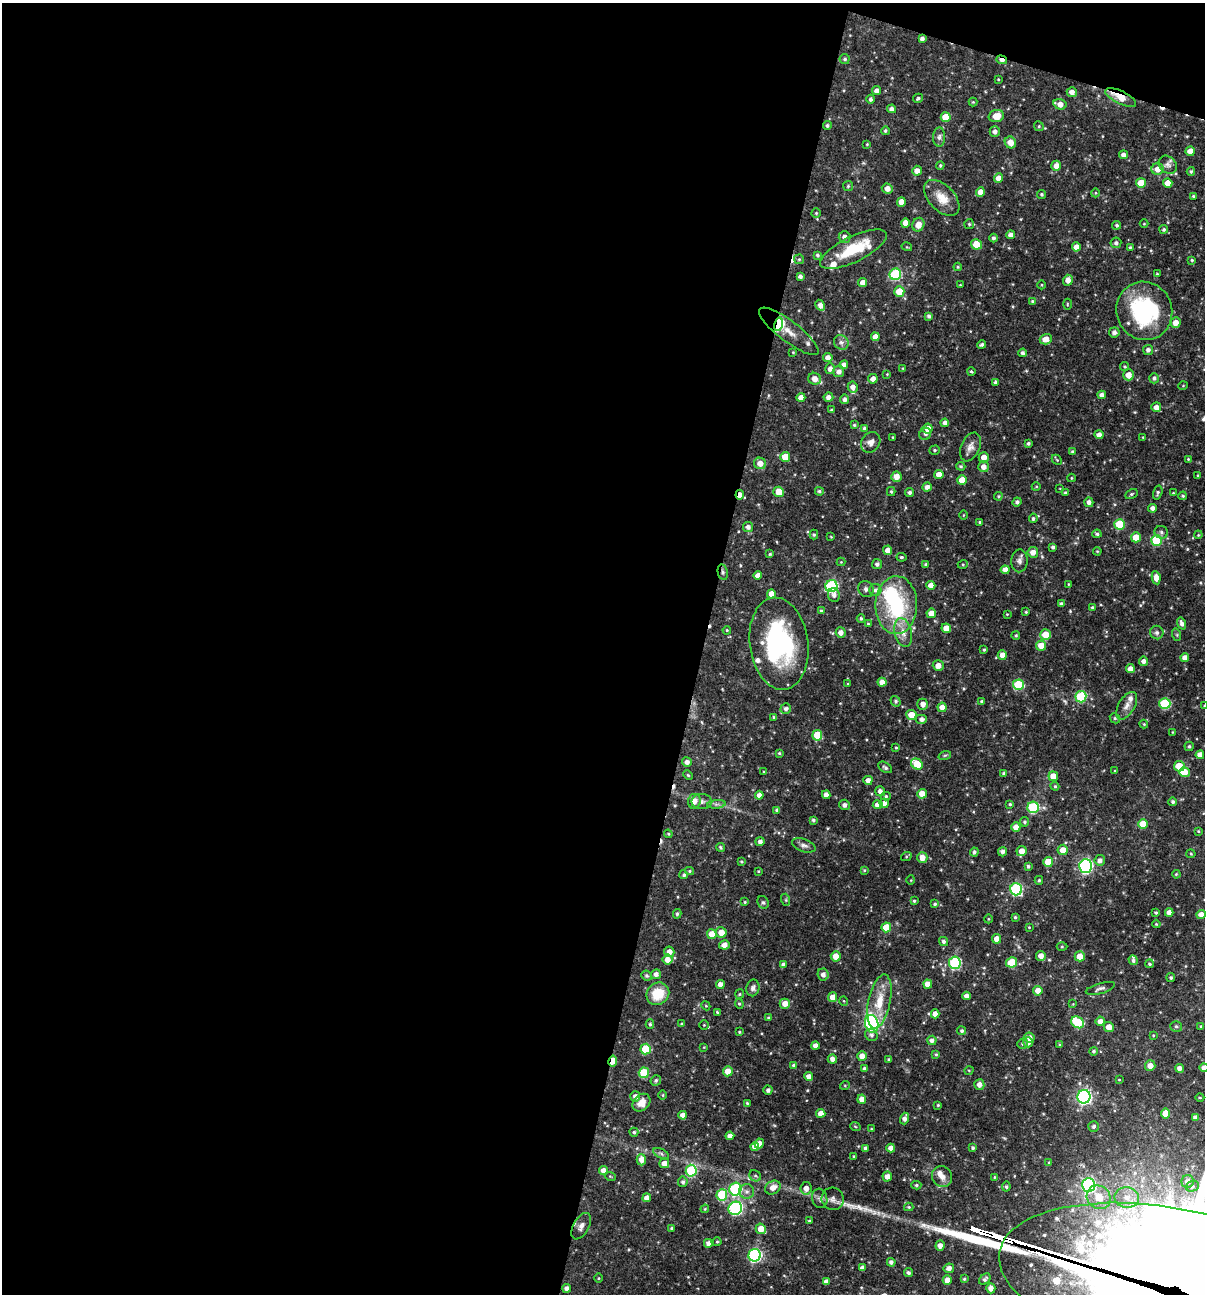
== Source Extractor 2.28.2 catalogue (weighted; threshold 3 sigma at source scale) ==
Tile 1 of 4 x 4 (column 1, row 1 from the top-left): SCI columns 251-1453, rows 3876-5167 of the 5188 x 5168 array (HDU 1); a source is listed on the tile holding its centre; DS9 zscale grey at full resolution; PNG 1207 x 1296 px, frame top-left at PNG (2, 3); each listed source drawn as its Kron ellipse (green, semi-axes under 4 px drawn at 4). Shown black and unused: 60% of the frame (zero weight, under 3 of 4 exposures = <1% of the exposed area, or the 3 px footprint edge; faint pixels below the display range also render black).
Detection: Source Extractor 2.28.2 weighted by HDU 2 'WHT'; one run over the whole footprint, this tile lists its part. Background 0.0706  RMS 0.0035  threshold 0.0158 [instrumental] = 3 sigma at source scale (4.5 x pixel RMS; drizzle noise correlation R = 1.50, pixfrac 1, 0.05/0.05 arcsec/px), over >= 5 px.
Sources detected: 480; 1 inside a brighter object's white glare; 5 cosmic-ray / hot-pixel residue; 3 long thin detections or spike segments (spike, bleed or trail) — neither listed nor drawn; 17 inside a brighter listed object's ellipse — not listed separately; the other 454 listed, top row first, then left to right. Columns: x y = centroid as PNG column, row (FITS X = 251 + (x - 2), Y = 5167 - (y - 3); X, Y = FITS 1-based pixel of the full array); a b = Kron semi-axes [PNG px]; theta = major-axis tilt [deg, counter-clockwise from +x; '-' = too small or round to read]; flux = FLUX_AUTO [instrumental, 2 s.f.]
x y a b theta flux
922 39 4 4 - 1.1
845 59 5 5 - 0.65
1002 60 5 4 - 2.1
998 79 4 3 - 0.29
877 91 4 4 - 1.7
1072 92 5 4 - 2
1121 97 17 6 -26 4.9
918 98 5 4 - 0.54
870 99 4 4 - 0.77
973 102 4 4 - 0.33
1060 104 6 5 - 2.5
892 109 4 4 - 1.4
996 116 8 6 15 3.9
946 117 5 5 - 6.2
827 125 4 4 - 0.74
1039 126 5 4 - 0.43
885 131 4 4 - 0.53
995 131 5 5 - 1.3
939 137 9 6 89 1.2
1010 142 6 5 - 3.1
867 144 3 3 - 0.29
1190 151 5 4 - 2.9
1123 155 4 4 - 1.5
940 165 4 3 - 0.44
1168 165 10 8 -41 1.5
1056 166 5 5 - 2.4
1158 169 6 5 - 2.7
917 171 5 5 - 2.2
1191 171 4 3 - 0.45
998 178 5 4 - 2.5
1141 183 5 5 - 5.6
1168 183 4 4 - 3.5
848 186 5 5 - 0.49
887 189 6 5 - 2.4
980 192 5 4 - 2.9
1095 193 4 3 - 0.31
1041 194 4 4 - 0.52
1193 196 3 3 - 0.4
942 198 22 12 -46 5.5
901 202 5 4 - 3.3
816 213 4 4 - 0.4
905 223 4 4 - 2.3
969 224 5 5 - 0.46
1144 224 4 3 - 0.25
918 225 7 6 - 2.8
1117 225 4 4 - 0.61
1164 229 4 4 - 0.58
1011 235 4 4 - 1.8
845 237 6 6 - 1.6
994 238 4 4 - 0.78
1116 243 5 5 - 1
976 244 5 5 - 6.5
907 247 5 3 - 0.31
1076 247 4 4 - 2.6
1130 247 4 3 - 0.38
854 249 36 12 26 12
817 255 4 3 - 0.6
799 259 5 5 - 0.49
1192 260 3 3 - 0.45
958 267 4 4 - 0.38
895 274 6 5 - 28
1157 274 3 3 - 0.4
800 276 4 4 - 1
1068 280 5 5 - 2.3
863 283 4 4 - 2.7
960 285 4 3 - 0.29
1042 285 4 3 - 0.28
899 292 5 5 - 6.1
1032 301 4 4 - 0.37
1067 304 5 3 - 0.33
820 305 6 4 -60 1.7
1144 311 29 27 -65 38
929 316 4 3 - 0.78
1176 323 5 5 - 2.7
779 324 7 4 75 30
789 331 36 10 -37 19
1114 332 5 5 - 1.3
875 337 4 4 - 2.2
1046 339 6 5 - 2.8
841 342 8 7 - 1.3
981 345 4 3 - 0.59
1148 350 5 5 - 1.2
793 352 3 3 - 0.32
1022 353 4 4 - 0.99
828 358 4 4 - 1.9
844 365 4 4 - 2.2
1125 367 4 4 - 0.44
903 368 4 3 - 0.3
830 369 5 5 - 1.6
839 371 5 5 - 1.6
971 371 4 3 - 0.6
887 374 3 3 - 0.24
1128 375 5 5 - 2.8
1154 378 5 4 - 0.82
814 379 6 6 - 2.9
873 379 5 4 - 2
996 382 4 4 - 0.89
1183 386 5 3 - 0.26
853 387 5 5 - 1.8
1102 395 4 4 - 1.6
801 397 4 4 - 2.3
828 397 5 4 - 1.6
844 399 5 4 - 1.2
1156 407 5 5 - 2.3
832 410 4 3 - 0.53
945 423 4 4 - 1.4
854 425 4 4 - 0.48
864 428 4 4 - 0.52
928 429 5 5 - 2.9
925 434 6 5 - 1
1099 435 4 4 - 1.8
893 437 4 3 - 0.27
1143 437 3 3 - 0.24
871 442 11 9 56 1.9
1028 443 3 3 - 0.69
970 447 15 9 66 2.3
934 450 5 4 - 0.54
1072 452 4 4 - 0.66
785 457 5 5 - 4.9
984 457 5 5 - 2.6
1188 459 4 4 - 0.33
1057 460 6 4 -45 0.43
760 463 6 5 - 2.7
961 466 5 3 - 0.47
983 467 5 5 - 2
939 475 4 4 - 3.2
1198 475 4 3 - 0.28
896 477 5 5 - 2.8
1071 478 4 4 - 0.34
962 480 5 5 - 4.8
927 487 4 4 - 1.6
1036 487 4 3 - 0.3
1060 488 4 2 - 0.24
819 491 4 4 - 0.66
779 492 5 5 - 4.8
891 492 4 3 - 0.47
909 492 4 4 - 0.87
1065 493 4 3 - 0.44
1158 493 7 4 74 0.7
1173 493 4 3 - 0.3
1131 494 7 4 27 0.59
740 495 5 3 - 2.4
998 496 4 3 - 0.43
1183 496 4 3 - 0.46
1017 502 4 4 - 0.97
1089 502 5 4 - 1.6
1152 508 4 4 - 1.6
963 515 5 3 - 0.29
1033 518 5 4 - 0.69
980 522 3 2 - 0.4
1119 524 5 5 - 13
748 527 5 5 - 1.5
1161 532 7 6 - 0.84
1097 534 4 3 - 0.58
814 535 5 4 - 0.5
1198 535 4 3 - 0.32
831 537 3 2 - 0.26
1136 537 5 5 - 4.9
1156 540 5 5 - 17
1053 547 3 3 - 0.81
888 550 5 4 - 2.2
1097 551 4 3 - 0.32
1033 552 5 5 - 2.5
770 554 4 3 - 0.38
901 557 5 4 - 0.54
1019 561 11 8 87 1.5
841 562 4 4 - 0.3
877 564 5 5 - 1
926 564 3 3 - 0.53
963 564 5 3 - 0.39
1005 570 4 4 - 2.3
723 572 8 5 -80 0.81
758 575 4 4 - 2.2
1156 578 7 4 -80 2.4
1068 584 4 2 - 0.26
931 585 4 4 - 2.4
831 586 6 6 - 38
866 589 8 7 - 1.2
875 590 6 6 - 1.2
771 594 4 4 - 2.8
834 595 7 6 - 1.3
1061 604 4 3 - 0.92
896 605 29 21 89 31
1093 607 3 3 - 0.61
821 611 3 3 - 0.42
1026 612 4 4 - 0.43
931 613 5 5 - 3.1
1007 614 4 3 - 0.27
861 618 4 3 - 0.52
868 624 4 3 - 0.36
1182 624 6 4 -71 1.3
946 628 5 4 - 4.2
727 630 4 3 - 0.33
841 632 5 5 - 1.9
903 632 14 8 -77 3.2
1157 633 7 6 - 1.1
1016 635 4 3 - 0.44
1045 635 5 5 - 6.4
1177 635 6 4 -72 0.47
779 644 46 29 -82 46
1041 646 5 5 - 4.2
984 650 4 3 - 0.43
1002 655 4 4 - 2.4
1185 658 4 4 - 2.3
1143 661 4 4 - 1.4
938 666 5 5 - 2.5
1130 669 4 4 - 2.2
882 682 4 4 - 2.4
848 684 3 3 - 0.29
1018 685 5 5 - 19
1081 697 5 5 - 23
896 701 6 4 -53 0.64
982 701 3 3 - 0.57
1165 703 5 5 - 21
923 704 5 5 - 2
1127 706 15 8 59 2.2
1204 706 3 3 - 0.35
942 707 4 4 - 2.1
786 709 5 5 - 1
911 715 5 5 - 4.5
774 717 4 3 - 0.5
1115 718 5 4 - 0.45
922 719 6 5 - 1.4
1144 724 4 4 - 0.31
1172 732 4 2 - 0.25
817 735 5 5 - 8.2
1189 746 5 4 - 0.62
896 748 4 4 - 0.38
779 753 4 4 - 0.41
945 755 6 4 19 0.53
1200 755 4 4 - 2.7
687 762 5 4 - 1.6
917 764 6 5 - 9.1
1179 766 5 5 - 6.9
885 767 7 5 -33 0.72
1115 771 3 3 - 0.4
764 772 4 3 - 0.41
1184 772 5 5 - 5.4
1004 774 4 3 - 0.7
688 775 5 4 - 0.45
1053 776 5 5 - 3.7
868 780 4 4 - 2.1
1055 786 4 4 - 0.44
880 791 5 5 - 1.4
922 794 5 5 - 4.2
759 795 4 4 - 1.8
826 795 4 4 - 1.8
886 796 5 4 - 0.53
694 801 7 6 - 2.4
702 802 10 7 0 1.8
1173 802 4 4 - 0.72
884 803 5 4 - 2
716 804 9 4 5 0.9
1010 804 4 3 - 0.51
845 805 5 5 - 1.3
878 805 5 4 - 2.3
1033 807 6 5 - 24
777 810 4 4 - 0.92
813 820 4 4 - 0.69
1024 822 5 5 - 0.57
1143 824 5 5 - 6.9
1016 827 4 4 - 2.4
1198 831 4 4 - 0.32
668 834 4 3 - 0.37
760 842 4 4 - 1.3
804 845 12 6 -19 1.4
720 847 4 4 - 0.54
1063 850 5 5 - 3.4
1022 851 5 5 - 2.8
974 852 4 4 - 0.75
1002 852 4 4 - 1.1
1191 854 4 4 - 0.37
906 857 5 3 - 0.37
922 857 5 5 - 2.8
1100 860 5 5 - 1.2
741 861 3 3 - 0.41
1048 862 5 5 - 5.8
1028 866 4 3 - 0.61
1086 866 6 6 - 60
864 870 4 4 - 0.36
689 871 4 4 - 0.4
758 871 4 3 - 0.31
1176 874 4 3 - 0.38
684 875 4 4 - 0.65
911 880 5 3 - 0.27
1039 880 4 4 - 0.49
1016 889 6 6 - 38
786 900 6 4 -72 0.45
914 901 3 3 - 0.46
745 902 3 3 - 0.34
763 902 6 5 - 0.64
935 904 4 3 - 0.59
1169 912 4 4 - 2
1156 913 3 3 - 0.43
677 914 4 3 - 0.58
1201 914 4 4 - 2.6
1015 917 3 3 - 0.48
988 919 4 3 - 0.29
1156 924 4 4 - 0.35
886 927 5 5 - 6.7
1029 927 4 3 - 0.29
721 932 5 5 - 3.3
712 934 5 4 - 5
997 939 5 4 - 2.9
943 941 4 4 - 0.86
724 945 5 4 - 1.7
1062 946 5 3 - 0.36
669 952 5 5 - 2.3
836 956 5 5 - 3.5
1041 956 5 5 - 2.2
1080 956 5 5 - 5
667 960 5 5 - 2.7
1133 960 5 4 - 0.8
1012 962 5 5 - 7.3
955 963 6 6 - 35
1149 964 4 4 - 0.49
783 965 4 4 - 1.2
656 974 5 5 - 1.5
823 975 6 5 - 1.5
647 976 5 5 - 0.72
1171 978 4 4 - 0.63
720 984 4 4 - 2.2
928 984 4 4 - 2.8
753 988 8 6 77 1.2
1100 988 15 5 16 1.2
1038 991 5 4 - 2.8
658 994 12 10 40 9
740 994 5 4 - 0.39
967 996 4 4 - 1.7
832 997 5 4 - 3
844 1001 5 3 - 0.28
879 1001 27 11 78 8.1
739 1004 5 4 - 0.48
785 1004 5 5 - 2.7
1073 1004 4 4 - 0.29
706 1006 5 3 - 0.33
717 1012 4 3 - 0.38
935 1014 4 4 - 2.5
768 1018 4 3 - 0.46
1100 1021 5 4 - 2.1
1078 1022 7 5 -36 16
650 1024 5 4 - 0.58
681 1024 3 3 - 0.35
872 1024 9 6 -76 39
704 1025 4 4 - 0.35
1176 1026 6 5 - 0.65
1109 1027 5 5 - 2.6
1201 1027 4 3 - 0.52
962 1031 4 4 - 0.76
739 1032 3 2 - 0.33
871 1035 6 6 - 1.1
1153 1035 3 3 - 0.32
1029 1038 5 5 - 1.8
932 1040 4 4 - 1.2
1028 1042 5 5 - 1.3
1023 1044 5 5 - 0.6
815 1045 4 4 - 1.8
1060 1045 4 3 - 0.5
704 1047 4 4 - 0.27
646 1049 5 5 - 14
1093 1051 4 4 - 0.67
936 1054 4 3 - 0.42
862 1056 5 5 - 2.3
832 1059 4 4 - 1.6
889 1060 3 3 - 0.53
613 1061 5 3 - 5.9
794 1065 4 4 - 0.71
1150 1066 5 5 - 2.5
1179 1068 4 4 - 1.7
1204 1068 4 4 - 1.8
865 1069 4 4 - 0.9
969 1070 5 3 - 0.3
728 1071 5 5 - 3.4
644 1073 5 5 - 13
809 1077 4 4 - 2.2
656 1080 5 5 - 0.65
1119 1080 3 3 - 0.3
845 1085 5 3 - 0.33
979 1085 5 5 - 1.8
768 1090 4 4 - 0.97
663 1095 4 3 - 0.31
635 1096 5 5 - 1.6
1084 1097 7 6 - 81
1200 1098 4 3 - 0.28
862 1099 4 4 - 2.4
641 1103 10 7 46 2.9
747 1103 3 3 - 0.42
938 1105 3 3 - 0.4
821 1113 4 4 - 2.3
1165 1113 5 4 - 3.7
683 1115 4 4 - 2.1
1195 1117 4 4 - 1.2
904 1118 6 4 73 1.4
855 1126 5 3 - 0.3
1094 1127 5 5 - 0.87
871 1129 4 3 - 0.32
634 1132 4 4 - 0.62
730 1136 4 4 - 2.1
759 1144 5 4 - 2.4
755 1147 4 4 - 2.4
891 1148 4 4 - 2.3
973 1148 4 4 - 0.68
865 1149 4 3 - 1.1
661 1154 8 4 -28 0.75
854 1156 3 3 - 0.34
641 1160 6 4 -89 3
664 1163 5 4 - 2.4
1049 1163 3 3 - 0.48
603 1170 4 4 - 2.2
691 1171 6 5 - 28
610 1176 5 3 - 0.31
755 1176 6 5 - 0.63
942 1176 11 10 - 2.4
887 1177 5 4 - 2.1
994 1177 4 3 - 0.29
1188 1181 6 6 - 1.6
683 1182 5 5 - 0.82
916 1185 5 4 - 0.6
1089 1185 7 6 - 58
1192 1186 6 5 - 0.82
1006 1187 5 4 - 0.52
773 1188 8 6 28 2.9
806 1188 6 5 - 2.3
735 1189 6 6 - 37
747 1191 7 7 - 1.4
722 1195 6 5 - 18
1099 1197 12 11 - 5.6
647 1198 4 4 - 1.9
820 1198 10 7 -75 1.3
1127 1198 12 10 -4 4
833 1199 11 11 - 2.1
909 1207 4 4 - 0.37
735 1208 7 6 - 49
705 1209 4 3 - 0.34
809 1221 3 3 - 0.44
581 1226 14 8 60 2
671 1228 3 3 - 0.53
761 1229 5 5 - 4.1
717 1242 4 4 - 0.37
708 1243 4 4 - 1.5
940 1246 5 4 - 2
755 1255 6 6 - 54
891 1262 4 4 - 1.2
862 1268 4 4 - 1.8
949 1268 5 5 - 1.6
908 1273 5 4 - 0.89
599 1278 5 3 - 0.31
964 1279 4 4 - 0.46
985 1279 6 4 42 0.88
947 1280 5 4 - 2.4
826 1281 4 4 - 1.6
1168 1282 171 74 -10 21000
567 1288 4 4 - 1.4
991 1288 5 4 - 1.9
Overlapping masked pixels (flux is a lower limit): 9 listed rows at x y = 1002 60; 1121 97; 779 324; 740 495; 723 572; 779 644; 613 1061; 735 1208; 1168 1282
Isophote crosses this tile's border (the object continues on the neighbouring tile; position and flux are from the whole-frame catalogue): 3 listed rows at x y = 1204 706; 1204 1068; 1168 1282